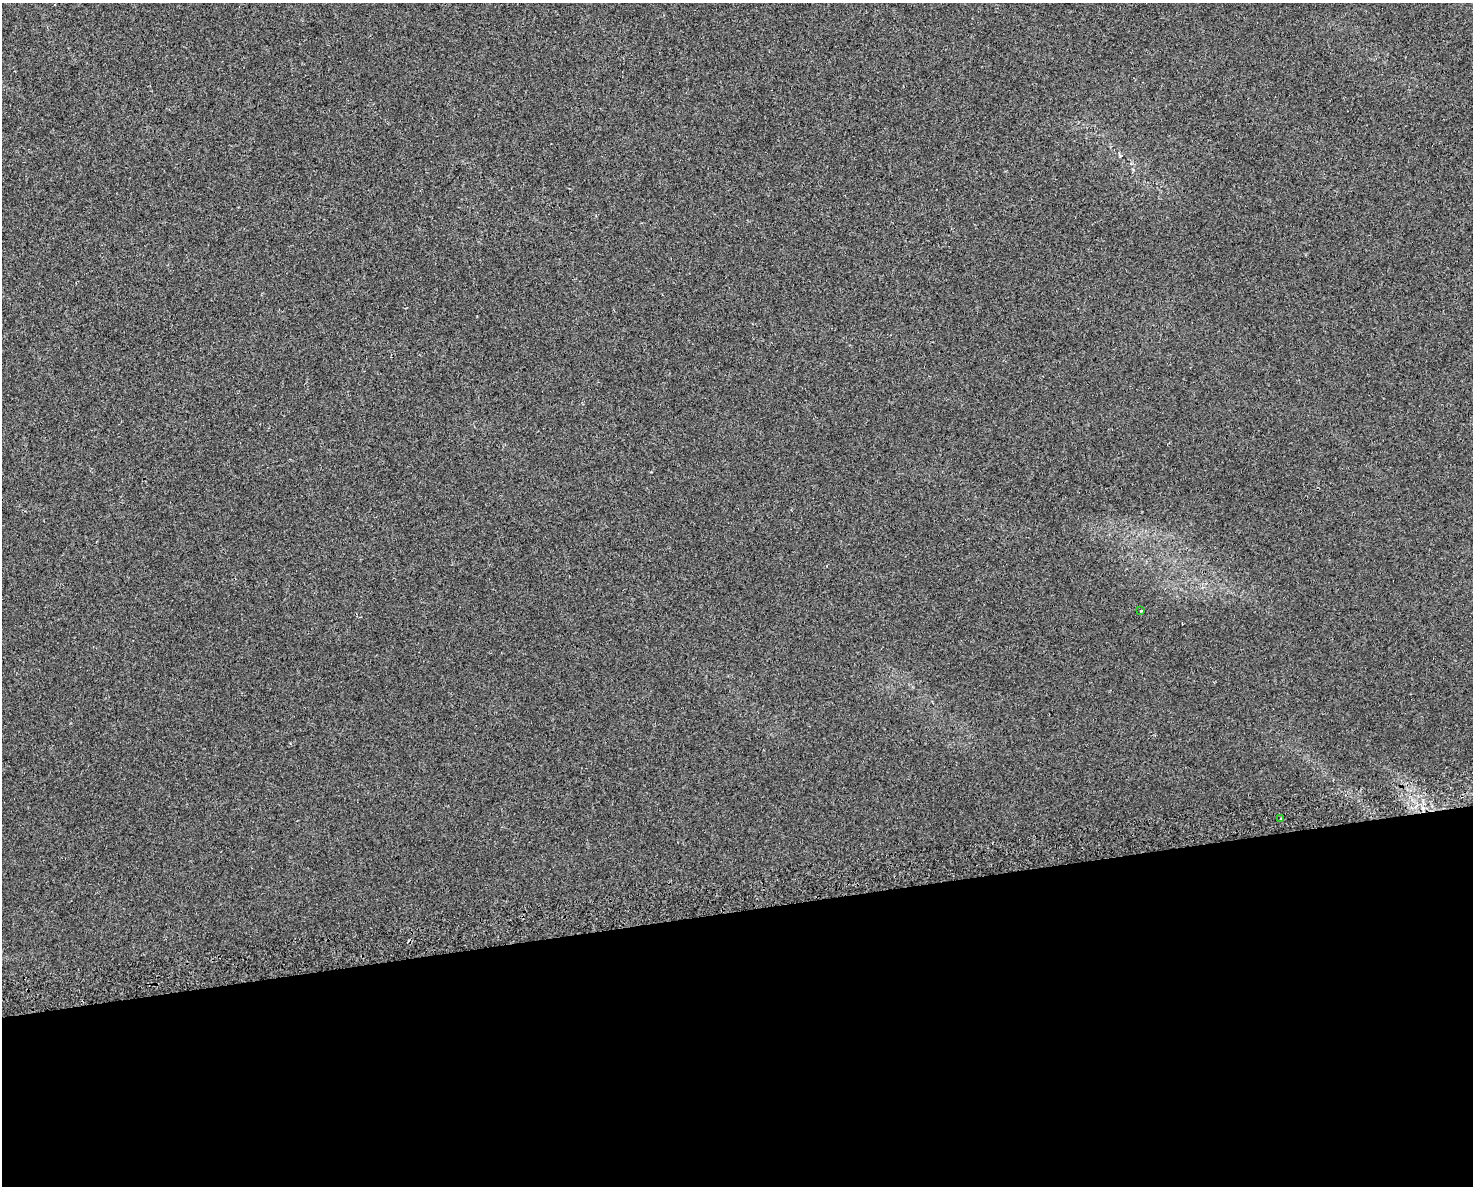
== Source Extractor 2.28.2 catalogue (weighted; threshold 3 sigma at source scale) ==
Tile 11 of 3 x 4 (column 2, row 4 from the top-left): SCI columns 1565-3035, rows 39-1222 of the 4556 x 4811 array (HDU 1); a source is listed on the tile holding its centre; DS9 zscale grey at full resolution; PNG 1475 x 1188 px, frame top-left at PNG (2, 3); each listed source drawn as its Kron ellipse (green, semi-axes under 4 px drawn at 4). Shown black and unused: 23% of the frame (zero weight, under 2 of 3 exposures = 3% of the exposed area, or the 3 px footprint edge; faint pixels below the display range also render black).
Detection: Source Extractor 2.28.2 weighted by HDU 2 'WHT'; one run over the whole footprint, this tile lists its part. Background 0.0393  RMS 0.0057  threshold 0.0257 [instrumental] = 3 sigma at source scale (4.5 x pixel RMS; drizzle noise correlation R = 1.50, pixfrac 1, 0.0396/0.0396 arcsec/px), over >= 5 px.
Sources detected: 3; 1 cosmic-ray / hot-pixel residue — neither listed nor drawn; the other 2 listed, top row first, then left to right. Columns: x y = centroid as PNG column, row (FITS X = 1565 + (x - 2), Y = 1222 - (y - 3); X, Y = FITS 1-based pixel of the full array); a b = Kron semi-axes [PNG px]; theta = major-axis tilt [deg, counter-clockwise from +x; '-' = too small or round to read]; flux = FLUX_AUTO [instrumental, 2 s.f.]
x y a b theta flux
1141 611 3 2 - 1.2
1281 819 3 2 - 0.85